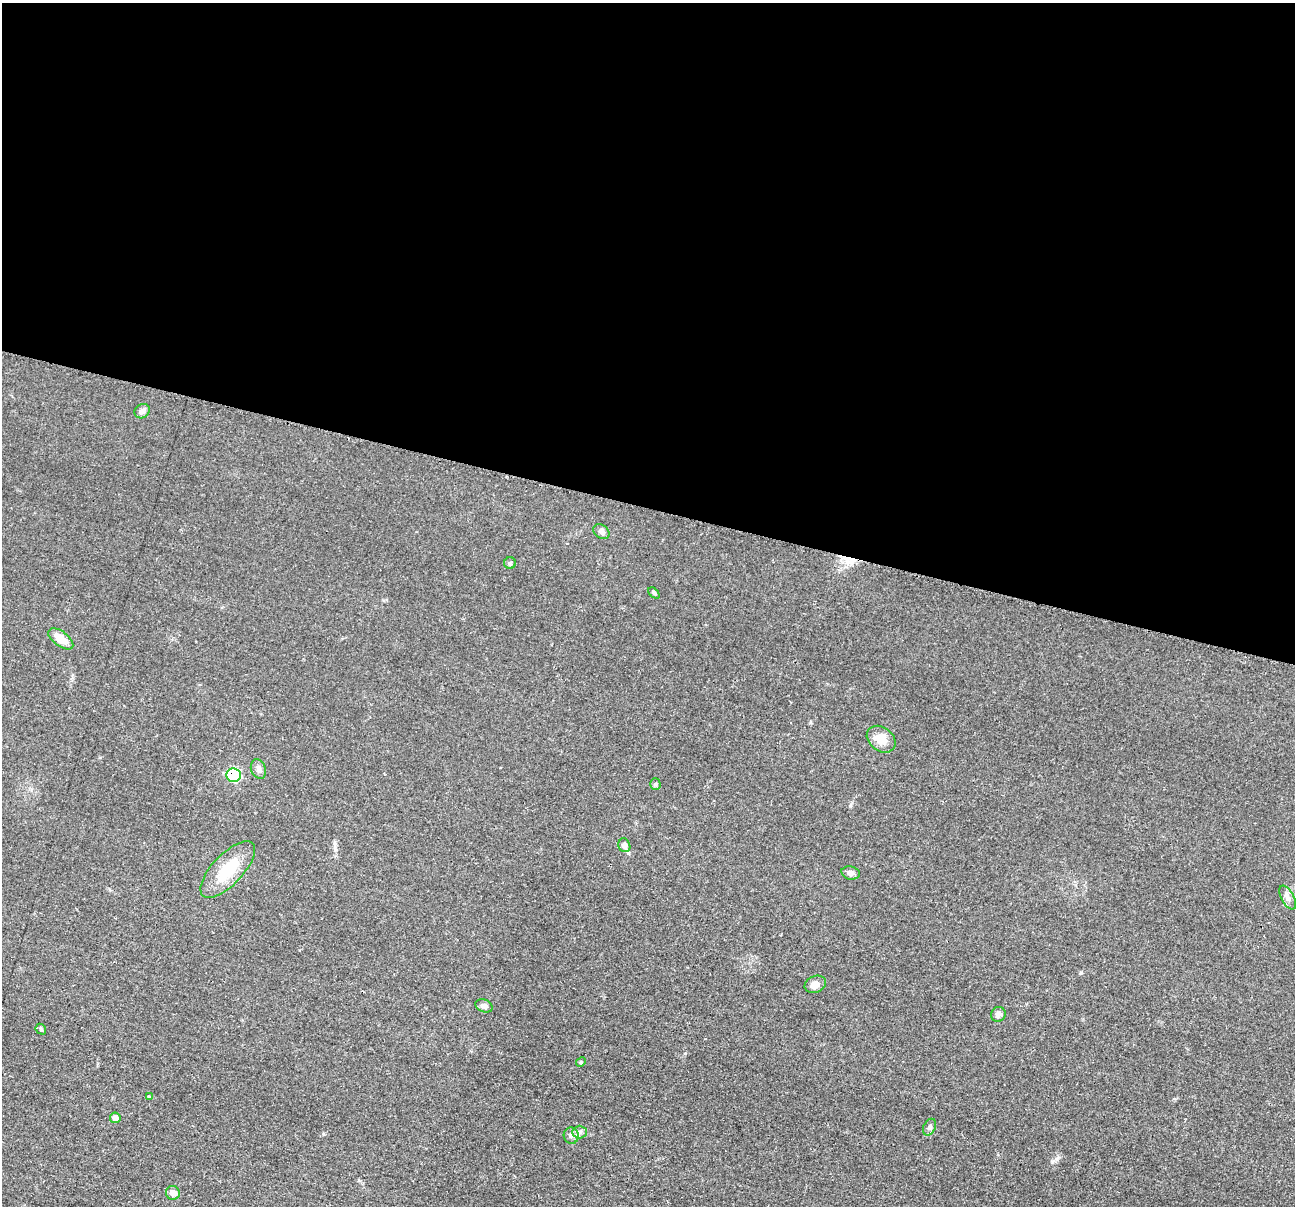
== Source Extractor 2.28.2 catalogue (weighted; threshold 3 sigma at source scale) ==
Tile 3 of 4 x 4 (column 3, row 1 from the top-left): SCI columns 2598-3890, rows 3869-5072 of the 5195 x 5211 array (HDU 1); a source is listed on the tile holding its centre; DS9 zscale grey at full resolution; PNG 1297 x 1208 px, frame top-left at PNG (2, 3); each listed source drawn as its Kron ellipse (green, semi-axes under 4 px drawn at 4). Shown black and unused: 42% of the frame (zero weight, under 2 of 3 exposures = <1% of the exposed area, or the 3 px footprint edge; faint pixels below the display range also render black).
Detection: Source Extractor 2.28.2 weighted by HDU 2 'WHT'; one run over the whole footprint, this tile lists its part. Background 0.0452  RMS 0.0086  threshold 0.0386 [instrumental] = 3 sigma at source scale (4.5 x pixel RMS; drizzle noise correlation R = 1.50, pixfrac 1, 0.05/0.05 arcsec/px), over >= 5 px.
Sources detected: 26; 1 cosmic-ray / hot-pixel residue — neither listed nor drawn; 1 inside a brighter listed object's ellipse — not listed separately; the other 24 listed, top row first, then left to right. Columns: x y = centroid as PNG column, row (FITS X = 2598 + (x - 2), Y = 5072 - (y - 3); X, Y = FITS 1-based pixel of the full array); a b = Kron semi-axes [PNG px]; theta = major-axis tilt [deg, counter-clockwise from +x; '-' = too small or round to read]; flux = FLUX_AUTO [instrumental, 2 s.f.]
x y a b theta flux
142 411 8 7 - 3.7
601 532 9 6 -38 3.2
510 563 6 6 - 1.5
654 593 7 4 -44 1.2
61 639 14 7 -37 12
881 739 16 12 -37 12
258 769 10 7 -67 3.1
234 775 7 7 - 66
655 784 5 5 - 1.3
624 845 7 6 - 3.5
228 869 36 15 47 31
851 873 9 6 -12 3.7
1288 897 13 6 -62 4.1
815 984 11 8 25 6.1
484 1006 9 6 -21 3.2
998 1014 7 7 - 3.7
41 1029 6 4 -48 1.2
581 1062 5 4 - 0.94
149 1097 3 3 - 1.9
115 1118 5 5 - 6.2
930 1127 9 6 63 2.3
580 1132 7 6 - 2.7
571 1136 8 7 - 3.2
173 1193 7 7 - 6.7
Overlapping masked pixels (flux is a lower limit): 1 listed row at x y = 234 775
Unlisted compact peaks at least as high as the median listed source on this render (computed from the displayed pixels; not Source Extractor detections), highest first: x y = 1052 1162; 1081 973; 685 1053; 323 1134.